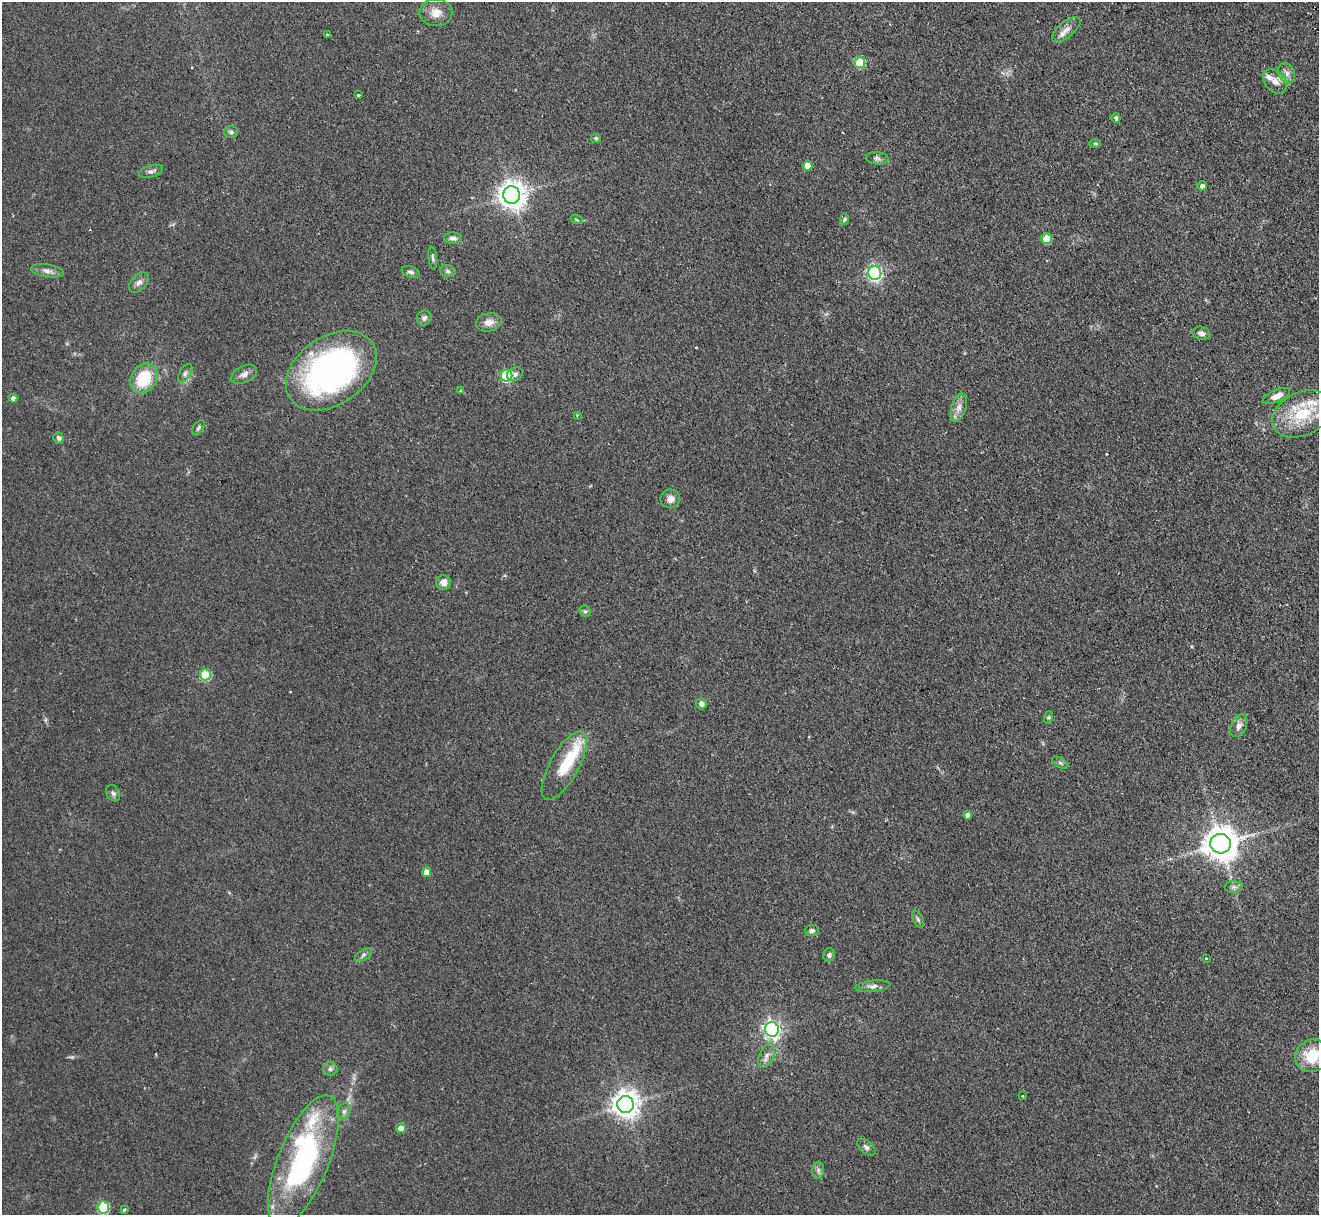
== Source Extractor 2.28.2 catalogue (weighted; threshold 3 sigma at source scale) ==
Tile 10 of 4 x 4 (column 2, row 3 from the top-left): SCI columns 1354-2670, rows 1384-2596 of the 5340 x 5316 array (HDU 1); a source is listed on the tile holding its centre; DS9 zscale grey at full resolution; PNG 1321 x 1217 px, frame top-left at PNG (2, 2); each listed source drawn as its Kron ellipse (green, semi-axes under 4 px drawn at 4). Shown black and unused: <1% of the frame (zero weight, under 2 of 3 exposures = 4% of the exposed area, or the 3 px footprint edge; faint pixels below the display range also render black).
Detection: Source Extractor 2.28.2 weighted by HDU 2 'WHT'; one run over the whole footprint, this tile lists its part. Background 0.0738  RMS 0.0062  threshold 0.0277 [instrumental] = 3 sigma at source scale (4.5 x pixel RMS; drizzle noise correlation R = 1.50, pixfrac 1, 0.05/0.05 arcsec/px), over >= 5 px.
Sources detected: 86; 5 cosmic-ray / hot-pixel residue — neither listed nor drawn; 5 inside a brighter listed object's ellipse — not listed separately; the other 76 listed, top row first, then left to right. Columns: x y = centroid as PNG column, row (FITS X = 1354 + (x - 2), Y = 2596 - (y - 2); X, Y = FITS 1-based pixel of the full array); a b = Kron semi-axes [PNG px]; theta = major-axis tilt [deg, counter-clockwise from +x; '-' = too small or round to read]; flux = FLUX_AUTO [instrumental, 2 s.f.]
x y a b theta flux
436 13 16 13 0 7.3
1066 30 17 8 39 4.7
327 34 3 3 - 0.68
860 63 5 5 - 27
1287 73 10 8 -63 3
1275 81 14 10 -46 4.8
358 95 3 3 - 1.7
1116 118 5 4 - 1.5
231 132 7 6 - 1.5
596 138 5 4 - 0.88
1095 143 6 4 -1 0.77
877 158 11 6 -6 2
807 166 5 5 - 6.6
151 171 12 6 17 2.2
1202 186 5 4 - 3
512 195 9 8 - 680
844 219 6 4 88 0.93
577 220 6 4 -19 0.78
453 238 9 5 -3 2.1
1047 239 5 5 - 13
433 258 12 4 -82 1.4
47 271 17 6 -10 3.1
448 271 8 6 -18 1.6
411 272 9 5 -19 1.7
875 273 7 6 - 140
139 282 12 7 47 2.8
424 318 7 7 - 2.2
489 322 13 9 12 4.9
1201 333 9 6 -13 2.4
331 371 50 34 35 190
185 373 10 5 59 1.8
244 374 14 8 26 3.3
515 374 8 6 25 2.3
506 376 6 6 - 53
144 378 16 12 56 25
460 391 4 3 - 0.78
1276 396 14 6 24 5
13 398 4 4 - 2.6
959 408 14 7 74 4.3
1302 414 31 21 26 31
577 415 4 3 - 0.63
198 428 8 5 55 1.2
58 438 6 5 - 1.7
670 499 10 9 - 3.8
444 582 7 7 - 4.1
585 611 6 5 - 1.1
205 675 5 5 - 31
701 703 5 5 - 3.1
1049 717 6 4 71 0.85
1239 726 12 7 64 3.3
1060 763 9 4 -33 1.3
564 766 38 14 61 22
113 793 8 6 -62 1.5
968 815 4 4 - 3
1220 844 10 10 - 1200
426 872 5 4 - 4.7
1234 887 9 5 -1 1.8
918 919 9 5 -65 1.4
812 930 7 5 2 1.6
363 955 9 5 28 1.5
829 955 7 5 70 1.7
1206 958 3 3 - 0.63
873 986 18 5 6 2.9
772 1029 7 7 - 210
767 1055 13 7 66 3.4
1312 1056 17 15 36 20
330 1069 7 6 - 1.7
1022 1096 3 2 - 0.92
625 1104 8 8 - 660
344 1111 8 6 74 1.8
401 1128 5 5 - 5.7
866 1147 11 6 -40 2.1
303 1161 70 25 68 120
818 1170 8 6 84 1.9
103 1207 6 6 - 35
124 1209 3 3 - 3.4
Isophote crosses this tile's border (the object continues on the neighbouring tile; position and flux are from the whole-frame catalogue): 2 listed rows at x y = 1302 414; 1312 1056